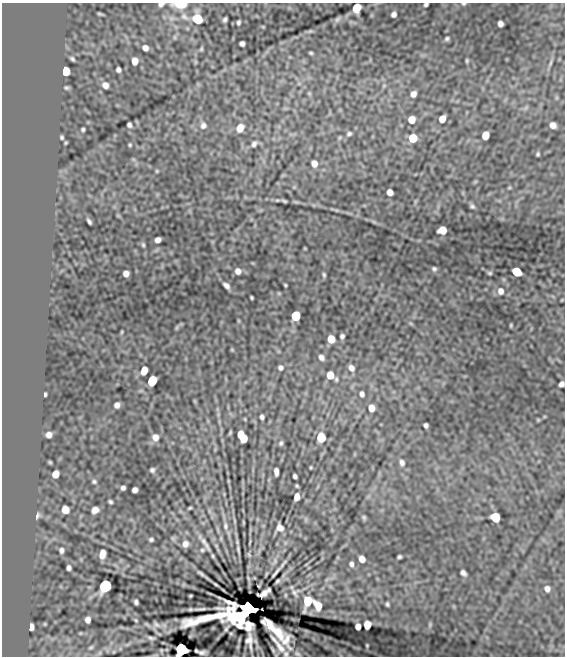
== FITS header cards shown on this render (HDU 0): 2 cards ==
NAXIS1  =                  563 / length of data axis 1
NAXIS2  =                  654 / length of data axis 2

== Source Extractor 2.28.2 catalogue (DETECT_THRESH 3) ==
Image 563 x 654 px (HDU 0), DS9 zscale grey, 1 PNG px = 1 image px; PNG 567 x 658 px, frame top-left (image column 1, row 654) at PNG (2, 3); no overlay
Background 3.67e-05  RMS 0.0011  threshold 0.00334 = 3 sigma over >= 5 px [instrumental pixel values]
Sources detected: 183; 1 with non-positive FLUX_AUTO (blend fragments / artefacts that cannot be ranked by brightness) is not listed; the other 182 listed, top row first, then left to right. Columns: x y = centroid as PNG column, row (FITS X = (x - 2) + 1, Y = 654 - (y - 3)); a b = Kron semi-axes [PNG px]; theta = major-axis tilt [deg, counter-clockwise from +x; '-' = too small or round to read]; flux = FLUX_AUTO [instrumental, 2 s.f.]
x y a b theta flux
161 4 6 4 16 0.21
426 4 4 3 - 0.15
463 4 5 4 - 0.094
180 5 21 8 -1 0.95
357 8 7 6 - 1.6
100 14 5 2 - 0.12
394 14 5 5 - 0.28
184 17 13 8 -43 0.42
197 19 8 7 - 2.3
337 19 9 5 45 0.15
225 20 5 3 - 0.16
238 22 5 3 - 0.14
500 24 5 5 - 0.3
263 27 5 3 - 0.059
310 31 6 4 41 0.087
175 37 6 4 90 0.1
447 39 4 3 - 0.14
242 43 5 5 - 0.22
145 48 5 5 - 0.37
201 49 6 4 71 0.1
311 53 4 3 - 0.1
72 59 5 3 - 0.15
135 61 6 5 - 0.54
467 61 4 3 - 0.097
550 63 10 4 78 0.17
118 70 5 4 - 0.22
65 71 6 6 - 1.8
105 85 7 6 - 0.43
384 86 6 4 1 0.094
67 88 6 4 -20 0.14
309 93 6 4 -45 0.099
413 94 6 5 - 0.4
526 108 9 3 45 0.11
442 119 6 5 - 0.7
411 120 6 6 - 0.82
129 125 5 4 - 0.2
203 125 9 8 - 0.32
553 125 6 5 - 0.44
240 128 8 7 - 0.81
83 129 4 3 - 0.13
349 134 6 4 23 0.16
485 135 6 5 - 1
62 137 4 3 - 0.13
413 138 7 7 - 1.3
66 143 3 3 - 0.085
254 144 8 5 50 0.23
130 145 3 3 - 0.096
538 154 4 3 - 0.11
314 163 7 6 - 0.48
157 171 5 4 - 0.085
475 182 6 4 19 0.077
294 187 5 5 - 0.081
509 188 6 3 19 0.08
390 192 6 5 - 0.52
284 201 6 3 -19 0.12
296 202 10 3 -11 0.13
472 206 5 4 - 0.16
336 210 6 4 -18 0.098
89 221 6 3 -60 0.19
374 222 7 4 -19 0.12
442 230 7 6 - 1.1
158 240 6 5 - 0.36
143 245 6 4 -73 0.13
305 248 3 2 - 0.059
434 269 5 5 - 0.16
238 271 6 5 - 0.4
517 272 7 6 - 2.1
490 273 5 4 - 0.12
126 274 5 5 - 0.45
324 275 6 4 -80 0.14
285 285 3 2 - 0.084
226 286 7 4 -44 0.29
501 291 9 8 - 0.51
279 293 5 4 - 0.077
251 297 4 3 - 0.1
562 300 4 2 - 0.068
296 316 7 6 - 2.3
411 324 6 4 -20 0.091
511 325 4 3 - 0.091
177 327 9 4 60 0.11
122 332 6 4 88 0.084
342 336 4 4 - 0.18
331 339 6 6 - 0.98
232 350 4 4 - 0.078
321 357 5 5 - 0.28
281 368 5 4 - 0.22
351 368 6 5 - 0.36
144 371 7 5 67 0.87
330 375 6 5 - 0.93
336 379 6 4 -76 0.11
152 381 7 6 - 3.4
561 384 5 4 - 0.29
45 394 4 3 - 0.12
362 394 5 4 - 0.24
195 401 6 4 -71 0.077
117 405 5 5 - 0.34
371 408 6 6 - 0.62
262 417 5 4 - 0.19
538 420 4 4 - 0.075
426 425 5 4 - 0.19
230 433 4 2 - 0.09
49 435 6 5 - 0.41
241 435 7 5 84 1
155 437 8 7 - 0.47
321 437 7 6 - 2.7
243 438 7 5 78 1.1
281 443 5 4 - 0.14
50 462 3 3 - 0.091
402 463 8 6 -77 0.25
311 467 3 3 - 0.074
152 470 4 4 - 0.18
276 472 7 4 -84 0.3
55 474 6 5 - 0.76
295 476 4 4 - 0.17
94 481 5 5 - 0.13
297 486 3 3 - 0.086
123 488 4 4 - 0.2
135 490 5 5 - 0.32
297 497 6 5 - 0.56
110 502 4 3 - 0.14
190 508 4 2 - 0.085
65 509 6 6 - 0.79
95 510 7 5 42 0.47
37 516 8 5 60 0.24
364 517 5 4 - 0.13
495 517 7 6 - 2.9
243 522 4 2 - 0.066
225 526 10 6 -84 0.24
280 527 7 7 - 0.41
151 539 4 3 - 0.15
185 544 6 5 - 0.39
205 544 22 5 -57 0.45
238 549 7 2 -79 0.14
61 550 7 6 - 0.22
202 550 6 4 15 0.13
102 554 8 5 80 0.6
249 555 8 4 -63 0.11
399 557 4 3 - 0.13
362 559 6 5 - 0.54
275 561 10 5 70 0.23
351 564 6 5 - 0.21
69 568 5 4 - 0.25
201 573 8 3 -36 0.19
275 573 11 2 53 0.24
463 573 6 5 - 0.26
266 574 6 3 71 0.057
278 581 5 3 - 0.13
215 584 4 2 - 0.083
105 586 8 7 - 7.2
547 589 6 6 - 0.35
295 592 15 14 - 0.53
190 596 3 3 - 0.08
308 601 11 6 72 2.1
136 602 5 4 - 0.19
387 604 4 3 - 0.13
318 605 10 6 -60 1.1
200 609 18 3 5 0.29
245 609 34 15 16 50
88 620 6 5 - 0.36
136 620 5 4 - 0.086
45 624 4 4 - 0.081
269 624 14 7 -40 0.41
156 625 8 7 - 0.31
367 625 7 5 86 0.92
430 625 7 5 72 0.12
358 626 5 5 - 0.47
31 627 6 4 -90 0.43
277 632 13 7 -47 0.96
80 633 4 3 - 0.073
151 638 7 3 -10 0.19
274 639 9 3 -49 0.25
286 640 15 9 -77 1.1
367 645 3 2 - 0.07
91 647 6 4 30 0.12
280 647 18 7 -52 0.64
181 649 7 7 - 15
161 650 4 3 - 0.088
273 650 8 3 -63 0.16
196 651 4 3 - 0.074
201 653 8 4 13 0.21
286 654 9 8 - 0.27
297 654 10 6 -22 0.23
At the frame edge (FLAGS 8, measured only in part): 9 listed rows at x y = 161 4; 426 4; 463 4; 180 5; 357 8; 561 384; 181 649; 273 650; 286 654
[1 non-positive-flux detection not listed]